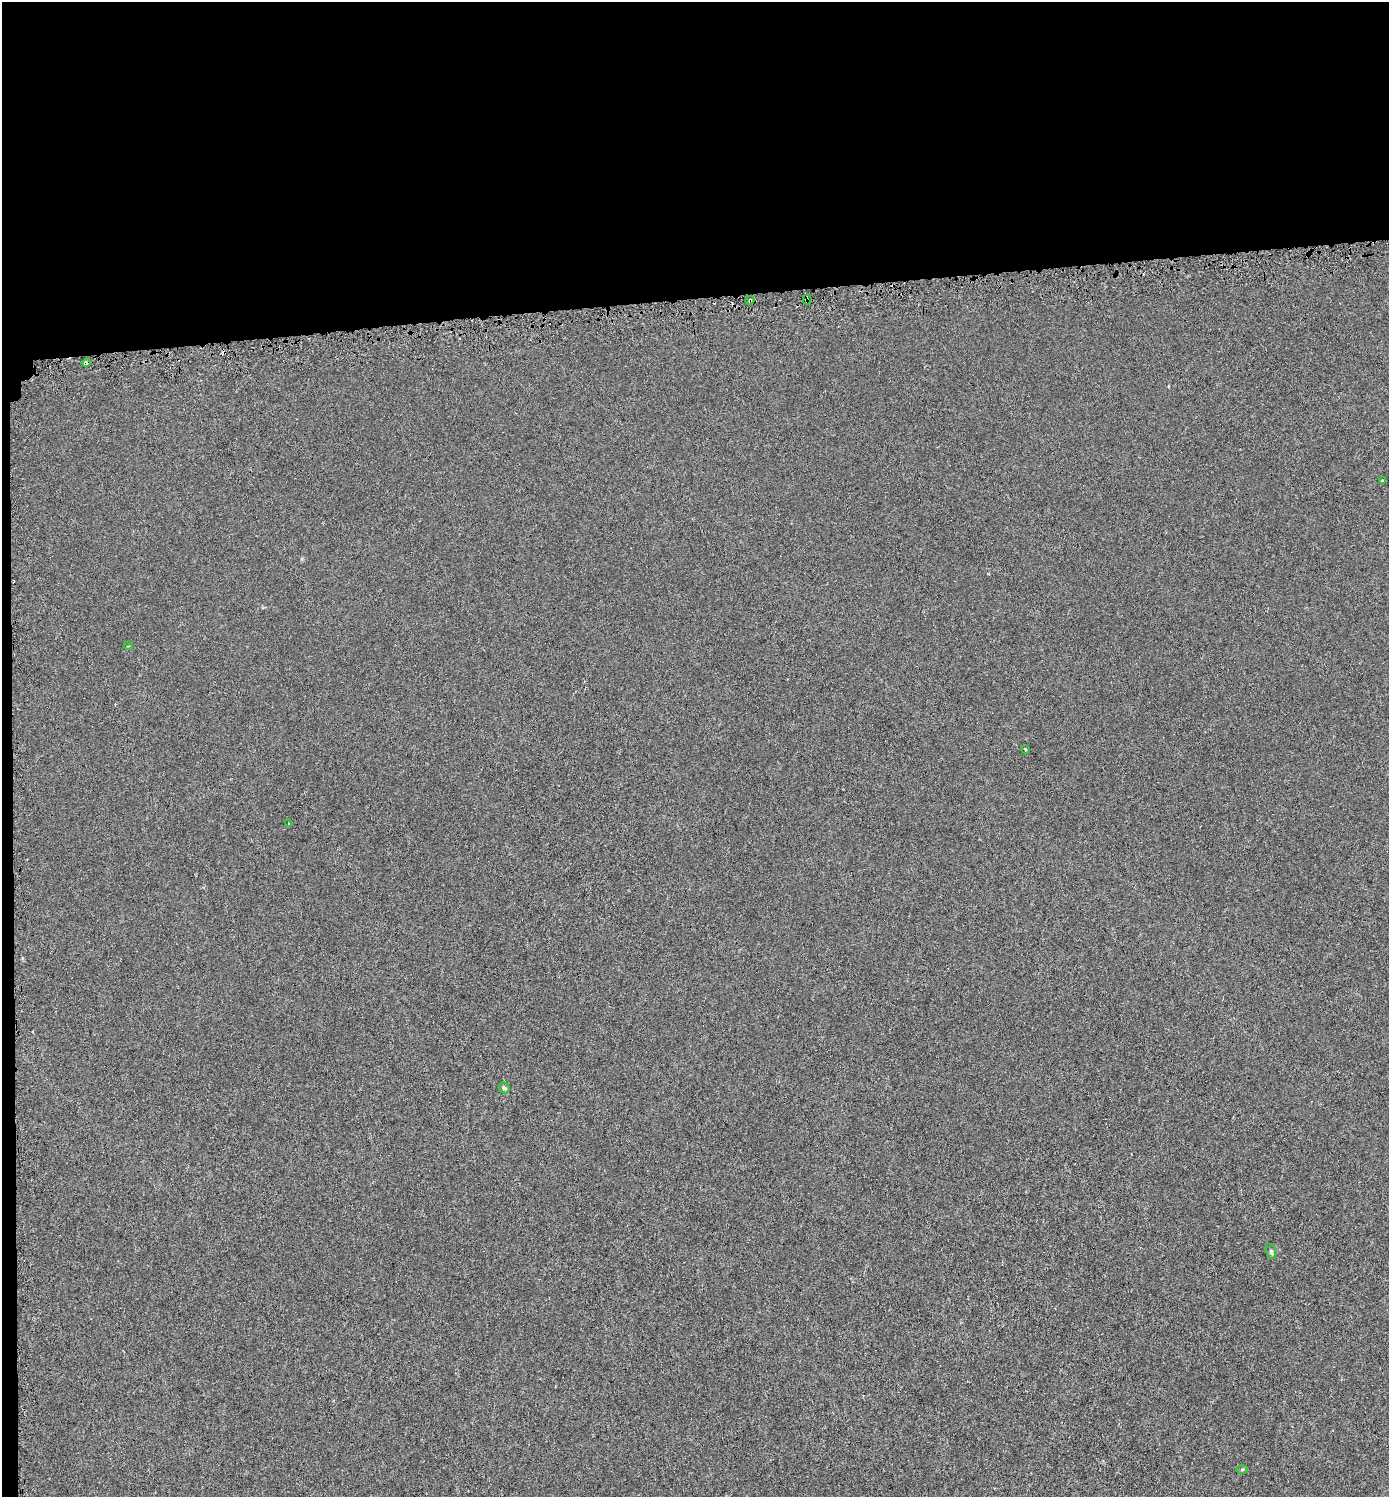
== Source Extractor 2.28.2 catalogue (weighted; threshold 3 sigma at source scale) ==
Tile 1 of 3 x 3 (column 1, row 1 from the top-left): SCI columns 48-1434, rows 3007-4501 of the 4232 x 4529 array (HDU 1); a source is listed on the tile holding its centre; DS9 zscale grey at full resolution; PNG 1391 x 1499 px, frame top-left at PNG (2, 2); each listed source drawn as its Kron ellipse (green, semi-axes under 4 px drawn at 4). Shown black and unused: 21% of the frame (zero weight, under 3 of 6 exposures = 2% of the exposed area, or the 3 px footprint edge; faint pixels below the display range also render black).
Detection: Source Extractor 2.28.2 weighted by HDU 2 'WHT'; one run over the whole footprint, this tile lists its part. Background -1.06e-04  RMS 0.0014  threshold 0.00575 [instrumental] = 3 sigma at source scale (4.09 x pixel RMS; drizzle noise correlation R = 1.36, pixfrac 0.8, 0.0396/0.0396 arcsec/px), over >= 5 px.
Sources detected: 12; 2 cosmic-ray / hot-pixel residue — neither listed nor drawn; the other 10 listed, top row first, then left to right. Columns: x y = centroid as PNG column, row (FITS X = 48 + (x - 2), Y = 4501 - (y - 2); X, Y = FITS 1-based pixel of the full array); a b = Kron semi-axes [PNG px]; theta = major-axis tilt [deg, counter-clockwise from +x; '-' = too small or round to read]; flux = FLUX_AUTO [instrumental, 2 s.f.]
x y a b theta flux
807 299 5 4 - 0.16
750 300 4 3 - 0.29
86 363 5 3 - 0.56
1383 481 3 2 - 0.17
128 646 4 3 - 0.11
1025 749 4 3 - 0.12
288 824 4 2 - 0.1
504 1088 6 5 - 0.34
1271 1251 8 4 -74 0.24
1242 1469 6 4 2 0.15
Overlapping masked pixels (flux is a lower limit): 3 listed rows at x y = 807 299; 750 300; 86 363